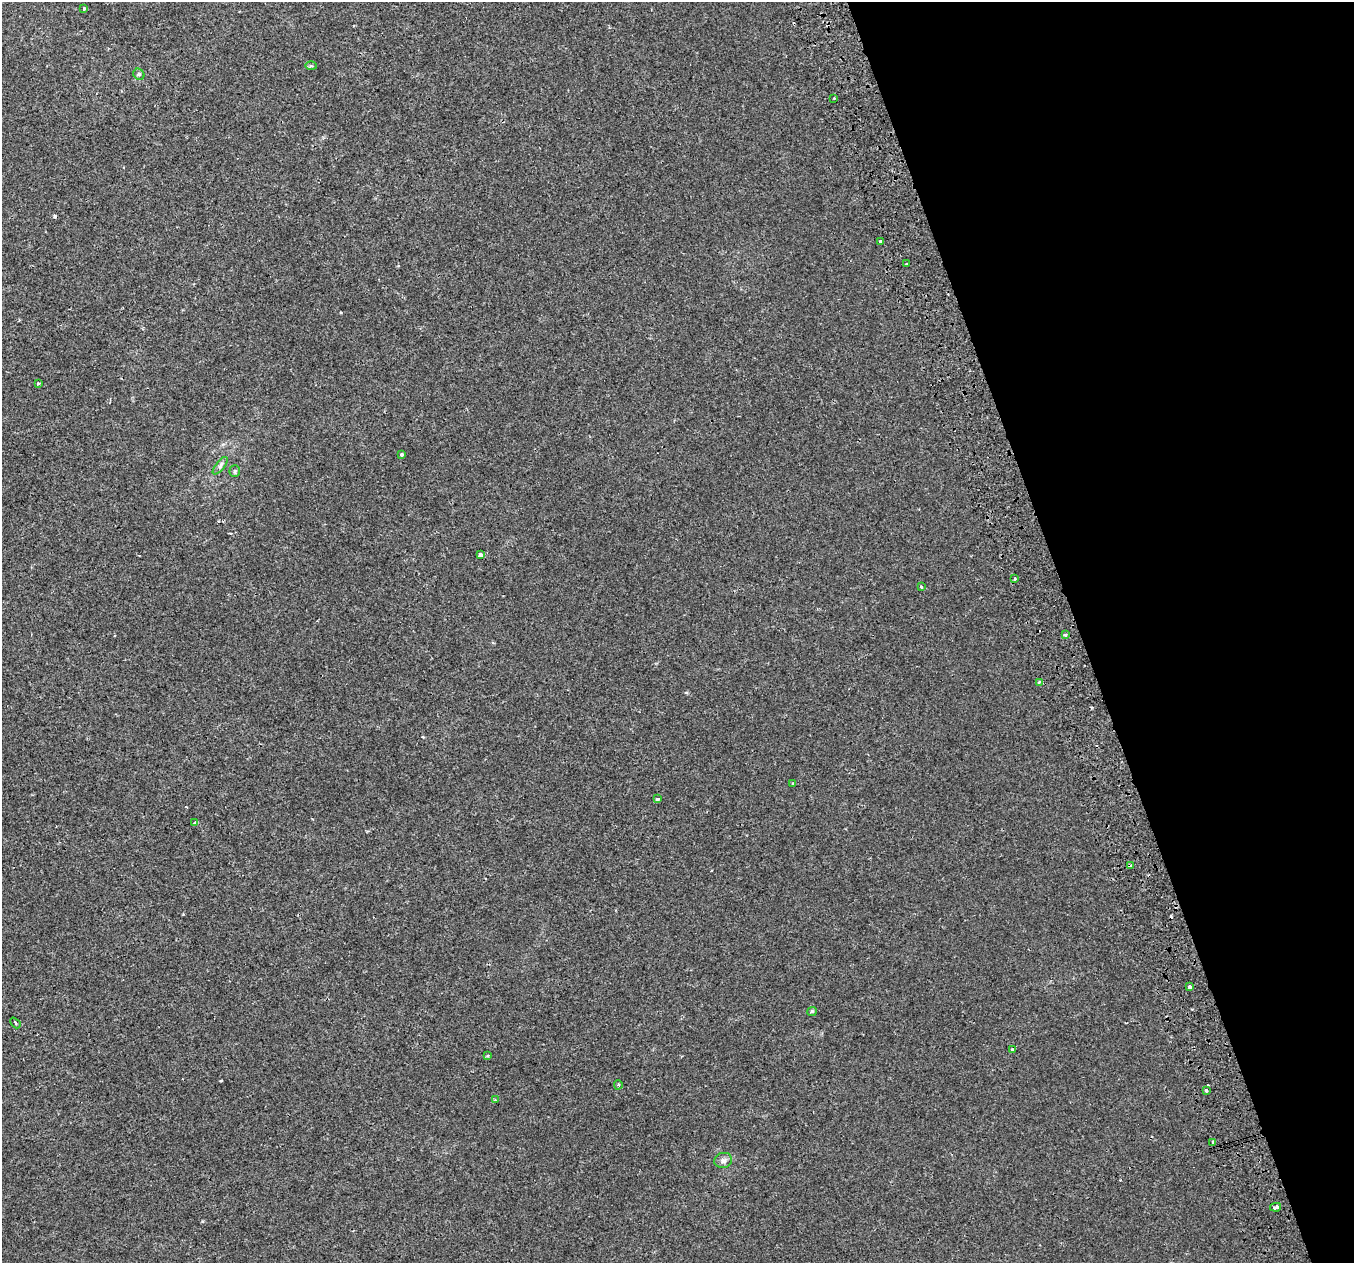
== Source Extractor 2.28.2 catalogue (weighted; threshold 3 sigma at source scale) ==
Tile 12 of 4 x 4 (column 4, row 3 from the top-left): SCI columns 4144-5495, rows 1415-2675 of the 5580 x 5297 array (HDU 1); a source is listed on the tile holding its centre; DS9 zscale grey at full resolution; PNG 1356 x 1265 px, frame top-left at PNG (2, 2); each listed source drawn as its Kron ellipse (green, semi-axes under 4 px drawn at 4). Shown black and unused: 20% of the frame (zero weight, under 2 of 3 exposures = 3% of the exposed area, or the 3 px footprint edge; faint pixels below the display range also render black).
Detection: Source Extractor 2.28.2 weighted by HDU 2 'WHT'; one run over the whole footprint, this tile lists its part. Background 0.00307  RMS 0.0029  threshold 0.0129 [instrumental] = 3 sigma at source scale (4.5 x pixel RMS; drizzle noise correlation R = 1.50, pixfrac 1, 0.0396/0.0396 arcsec/px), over >= 5 px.
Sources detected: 36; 6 cosmic-ray / hot-pixel residue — neither listed nor drawn; the other 30 listed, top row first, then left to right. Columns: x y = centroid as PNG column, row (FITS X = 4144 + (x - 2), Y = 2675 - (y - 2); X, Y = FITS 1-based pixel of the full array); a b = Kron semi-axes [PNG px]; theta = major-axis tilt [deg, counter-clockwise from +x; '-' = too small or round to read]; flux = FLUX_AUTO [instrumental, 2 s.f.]
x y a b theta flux
84 9 4 3 - 0.47
311 66 6 4 -2 0.47
139 74 6 5 - 0.46
834 98 2 2 - 0.21
880 242 3 3 - 0.57
906 264 3 3 - 0.82
38 383 3 3 - 0.64
402 454 3 3 - 0.36
220 466 11 4 50 0.76
235 471 6 5 - 0.4
480 555 4 4 - 2.1
1014 579 3 3 - 2.3
921 587 4 3 - 0.69
1066 635 3 3 - 0.89
1040 682 4 3 - 1.3
793 783 4 3 - 0.28
658 799 4 3 - 0.92
195 823 3 3 - 0.93
1130 865 3 2 - 0.34
1190 987 4 3 - 0.91
812 1011 5 4 - 0.3
15 1023 6 2 -48 0.3
1012 1050 4 3 - 0.4
488 1055 4 3 - 0.29
618 1085 4 4 - 0.34
1206 1091 3 3 - 2.2
495 1100 3 3 - 0.24
1213 1142 3 3 - 0.57
723 1160 9 7 14 1
1276 1207 5 3 - 4.3